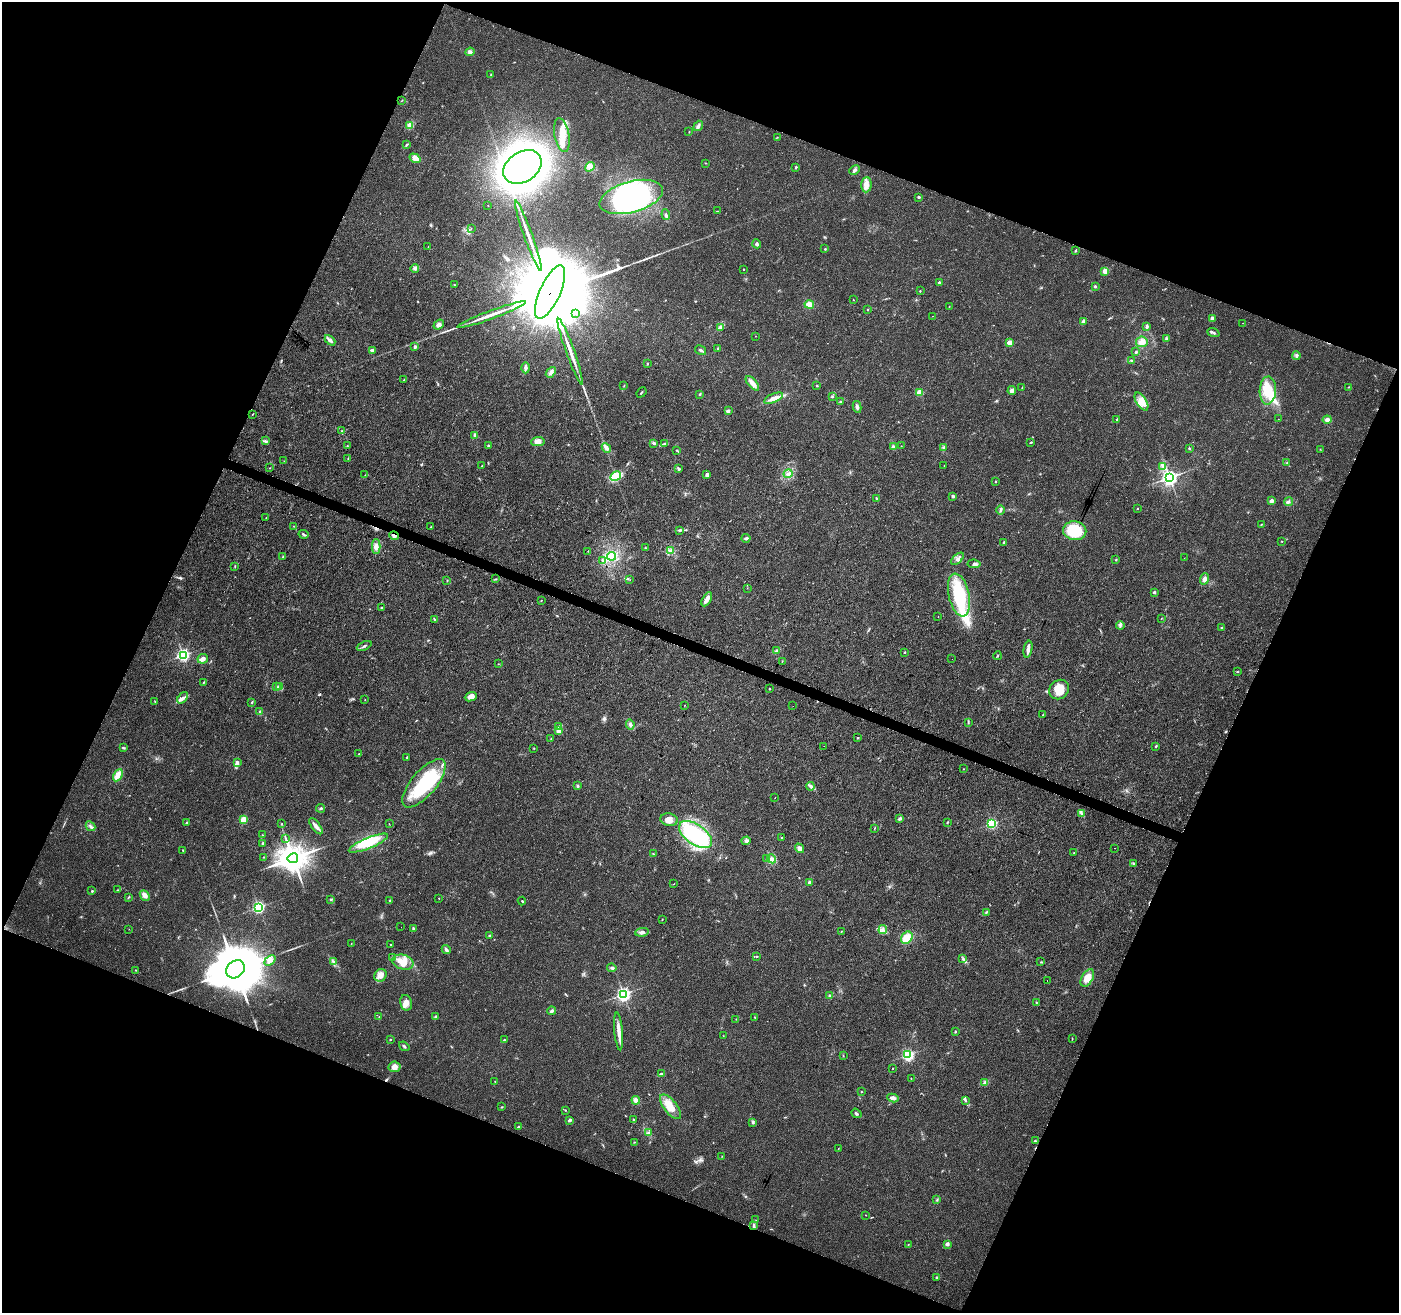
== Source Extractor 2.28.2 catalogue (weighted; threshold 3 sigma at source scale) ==
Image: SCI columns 4-5589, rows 214-5455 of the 5603 x 5731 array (HDU 1 of 3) = the unmasked area's bounding box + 8 px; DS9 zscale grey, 4 x 4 block average (1 PNG px = mean of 4 x 4 image px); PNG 1401 x 1315 px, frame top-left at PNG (2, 2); each listed source drawn as its Kron ellipse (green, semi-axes under 4 px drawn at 4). Shown black and unused: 43% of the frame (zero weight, under 3 of 4 exposures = <1% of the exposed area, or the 3 px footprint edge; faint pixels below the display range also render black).
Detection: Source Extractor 2.28.2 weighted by HDU 2 'WHT'. Background 0.0184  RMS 0.0034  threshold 0.0153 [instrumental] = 3 sigma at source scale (4.5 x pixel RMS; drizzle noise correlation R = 1.50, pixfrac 1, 0.0396/0.0396 arcsec/px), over >= 5 px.
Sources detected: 343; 6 inside a brighter object's white glare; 5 cosmic-ray / hot-pixel residue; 1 long thin detection or spike segment (spike, bleed or trail) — neither listed nor drawn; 3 coinciding with a brighter row at this scale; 9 inside a brighter listed object's ellipse — not listed separately; the other 319 listed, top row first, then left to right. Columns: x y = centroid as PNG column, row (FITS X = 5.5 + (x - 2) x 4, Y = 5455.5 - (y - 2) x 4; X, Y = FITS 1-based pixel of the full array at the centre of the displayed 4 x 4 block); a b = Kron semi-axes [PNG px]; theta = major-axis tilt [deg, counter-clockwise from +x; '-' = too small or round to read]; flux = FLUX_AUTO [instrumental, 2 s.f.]
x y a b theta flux
470 52 4 4 - 5
491 74 2 2 - 0.99
401 101 2 2 - 0.65
410 126 4 2 - 4.2
698 126 5 3 - 6
689 131 2 2 - 0.84
562 135 17 7 -79 29
777 137 2 2 - 0.7
407 144 3 2 - 2
415 158 6 3 -33 18
705 163 2 2 - 0.75
522 167 21 15 34 1500
590 167 5 4 - 7.1
796 167 2 2 - 5.1
854 170 6 3 27 4.8
866 185 8 5 87 14
631 197 32 15 15 350
919 197 2 2 - 7.8
488 205 2 2 - 0.63
718 211 2 2 - 0.99
666 214 5 2 - 3.1
471 228 2 2 - 0.51
528 236 37 2 -70 29
757 244 4 3 - 5.5
428 247 2 2 - 0.66
825 249 2 2 - 1.3
1075 250 3 2 - 2.5
415 268 4 3 - 5.4
743 269 2 2 - 1.9
1105 271 2 2 - 56
939 282 2 2 - 5.9
454 285 2 2 - 1.3
1095 286 3 2 - 2.4
920 291 2 2 - 1.3
550 292 29 10 66 73000
853 300 2 2 - 1.4
809 304 5 4 - 13
949 307 2 2 - 0.73
867 310 2 2 - 0.87
576 313 3 2 - 1.7
492 315 36 2 20 33
933 316 2 2 - 0.35
1212 318 3 3 - 4.2
1084 321 4 3 - 6.5
1243 323 2 2 - 0.33
439 325 6 4 38 6.5
1147 326 3 2 - 7.3
721 328 3 2 - 2
1213 333 6 2 -21 4.2
756 336 2 2 - 0.54
1167 338 4 2 - 2
330 340 6 3 -46 7.7
1009 342 2 2 - 40
1142 342 6 5 - 12
415 347 3 3 - 2.9
718 349 3 2 - 1.7
372 350 3 2 - 6.7
700 350 6 2 -31 3.6
570 351 35 2 -70 27
1136 352 3 2 - 2.3
1296 356 4 3 - 3.7
1131 360 2 2 - 0.85
648 364 2 2 - 0.94
525 368 5 3 - 4.9
551 372 6 4 51 6.3
404 380 2 2 - 0.75
752 383 9 4 -48 10
624 385 2 2 - 1.3
817 386 2 2 - 1.5
1348 387 2 2 - 0.8
1022 388 2 2 - 0.97
1268 390 14 8 88 52
1012 391 4 4 - 6.7
642 392 6 2 49 1.8
919 392 2 2 - 71
699 394 3 2 - 1.6
832 396 2 2 - 1.5
773 398 10 3 24 12
840 402 2 2 - 1.8
1141 402 10 5 -57 16
857 407 6 3 -81 5.4
728 411 4 3 - 4.2
252 414 2 2 - 1.4
1117 419 3 2 - 1.1
1278 419 2 2 - 0.59
1327 420 4 4 - 8.3
342 431 2 2 - 0.82
475 435 3 3 - 4.8
265 441 2 2 - 1
538 441 7 4 7 15
1031 442 2 2 - 1.7
654 443 4 3 - 3.1
664 444 4 2 - 2.9
488 445 2 2 - 2.7
347 446 2 2 - 1.5
901 446 2 2 - 0.56
893 447 3 3 - 3.7
944 447 3 3 - 2.9
606 448 5 3 - 6.7
1189 448 3 2 - 1.6
1320 449 2 2 - 0.62
676 450 2 2 - 0.83
348 458 3 2 - 0.69
284 461 2 2 - 0.57
1287 463 3 2 - 1.6
482 466 2 2 - 0.95
944 466 2 2 - 0.4
1163 466 3 2 - 1.6
270 468 2 2 - 0.85
679 469 3 2 - 1.3
788 474 4 3 - 5
365 475 2 2 - 0.86
707 475 3 3 - 6.2
616 476 6 3 29 69
1169 477 3 2 - 850
995 481 2 2 - 3.9
953 496 2 2 - 12
876 498 2 2 - 1.4
1271 501 3 3 - 7.1
1288 502 4 3 - 3.6
1137 509 2 2 - 1.3
1001 510 4 2 - 3.4
266 517 2 2 - 3.3
1261 524 3 2 - 1.2
293 526 2 2 - 0.45
431 527 2 2 - 0.66
680 530 3 3 - 3.2
1075 531 12 9 -9 88
304 534 5 2 - 2.7
394 536 5 3 - 4.4
746 538 4 3 - 3.1
1282 541 2 2 - 0.94
1004 542 3 2 - 2
376 546 7 4 90 10
645 548 2 2 - 0.92
670 550 3 2 - 2.7
588 551 2 2 - 1.3
283 556 3 2 - 1.4
612 556 4 2 - 4.1
1184 558 2 2 - 0.76
957 559 8 3 42 6.6
1116 560 2 2 - 1.4
603 561 2 2 - 1.3
974 564 6 3 -6 6.2
235 566 2 2 - 1.2
496 579 2 2 - 1
1204 579 6 4 70 6.8
447 580 3 2 - 1.2
630 580 2 2 - 0.51
747 588 2 2 - 0.58
1154 592 2 2 - 9.5
959 595 22 10 -78 130
707 599 8 3 61 14
541 600 2 2 - 0.87
381 608 2 2 - 1.4
938 617 2 2 - 0.46
434 619 2 2 - 1.3
1161 619 2 2 - 0.61
1120 625 4 3 - 3.7
1221 627 2 2 - 1.3
364 646 8 2 25 3.9
1028 649 8 3 80 7.2
777 651 2 2 - 1.1
904 652 2 2 - 2.9
183 655 2 2 - 400
997 656 4 2 - 1.3
203 659 5 4 - 8.4
952 659 2 2 - 0.35
782 661 2 2 - 0.86
498 664 2 2 - 0.59
1237 672 2 2 - 0.8
204 682 2 2 - 0.74
276 687 2 2 - 0.86
279 687 4 2 - 3
770 689 2 2 - 1.2
1059 690 10 9 - 31
471 697 6 4 24 13
183 698 6 3 51 6.7
365 700 2 2 - 0.78
155 701 2 2 - 0.71
252 702 3 2 - 1.7
684 705 2 2 - 0.46
793 706 2 2 - 0.39
260 712 4 3 - 2.7
1043 714 2 2 - 1
968 722 3 2 - 1.8
630 724 5 3 - 4.2
559 727 4 3 - 3.5
559 731 2 2 - 46
858 738 2 2 - 1.5
551 739 3 2 - 1.3
824 746 2 2 - 0.37
1156 746 3 2 - 1.8
123 748 3 2 - 1.7
534 748 2 2 - 0.68
359 754 3 2 - 1.5
407 757 2 2 - 1.8
237 762 4 3 - 4.5
963 769 2 2 - 0.56
118 775 6 4 62 18
424 783 30 12 50 140
577 786 2 2 - 0.97
811 786 4 2 - 3.4
775 798 2 2 - 0.52
321 808 4 2 - 2.6
1082 813 4 2 - 2.3
900 818 4 3 - 3.9
243 820 2 2 - 82
669 820 9 6 -10 14
947 822 3 2 - 1.8
186 823 3 2 - 3
282 824 2 2 - 1.5
389 824 2 2 - 0.5
991 824 2 2 - 270
90 826 5 2 - 4
316 826 9 3 -53 8.7
874 828 3 2 - 1
262 835 2 2 - 0.72
695 835 19 10 -36 190
286 838 2 2 - 1
781 838 2 2 - 3.5
746 841 4 3 - 5.2
263 843 3 2 - 3.1
368 843 21 5 22 47
800 848 5 3 - 8.5
1115 848 2 2 - 0.64
183 850 2 2 - 1.6
1074 852 2 2 - 0.58
653 854 2 2 - 1.1
264 857 2 2 - 0.96
293 858 5 4 - 3400
767 858 2 2 - 0.82
772 859 5 3 - 4.7
1133 863 3 2 - 2.2
809 882 3 2 - 3.1
674 884 2 2 - 0.64
117 890 2 2 - 0.99
92 891 2 2 - 4.2
145 895 6 4 -49 8.1
128 897 4 2 - 1.8
439 898 2 2 - 1.5
331 900 3 2 - 1.7
389 901 2 2 - 1.5
522 901 4 2 - 1.6
259 907 2 2 - 390
986 912 2 2 - 1.5
662 919 2 2 - 1.1
401 927 2 2 - 0.4
413 928 3 3 - 2.3
129 929 2 2 - 0.42
883 930 4 2 - 2.8
841 931 2 2 - 0.6
642 932 7 3 8 5.8
489 936 3 2 - 1.3
907 938 7 5 53 32
351 944 2 2 - 0.93
390 944 2 2 - 1.2
446 949 5 2 - 6.2
756 956 3 2 - 1.8
393 957 2 2 - 0.88
963 959 3 2 - 2.1
270 960 6 2 40 4.6
334 962 3 2 - 1.6
403 962 11 7 -14 30
1041 962 2 2 - 0.92
612 968 4 2 - 3.1
235 969 10 8 44 18000
136 970 2 2 - 1
380 975 7 5 52 15
1087 978 9 5 59 24
1047 980 2 2 - 1.7
623 994 3 2 - 630
830 996 3 3 - 3.6
1036 1002 2 2 - 0.9
406 1003 8 6 -77 15
552 1011 4 3 - 4.5
379 1016 2 2 - 0.6
436 1016 3 2 - 2.1
754 1017 2 2 - 0.85
736 1019 2 2 - 0.61
619 1031 19 3 -85 17
955 1032 2 2 - 5.3
723 1036 2 2 - 0.55
390 1039 2 2 - 2.4
1072 1039 2 2 - 0.96
504 1040 2 2 - 1.6
404 1046 5 2 - 2.9
908 1055 2 2 - 360
843 1056 2 2 - 0.78
394 1067 6 5 - 14
893 1068 2 2 - 1.1
662 1074 3 2 - 1.7
911 1078 2 2 - 0.9
495 1082 2 2 - 1.2
985 1082 4 3 - 3.5
861 1092 2 2 - 0.85
893 1098 5 3 - 8.9
636 1100 4 4 - 8.2
965 1101 3 3 - 2.7
502 1107 2 2 - 1.2
670 1107 15 6 -51 30
565 1110 2 2 - 1.3
856 1113 5 2 - 2.3
570 1120 4 3 - 4
634 1120 3 2 - 2.1
752 1122 4 3 - 2.9
519 1127 4 2 - 2.1
648 1132 2 2 - 1.1
1035 1141 2 2 - 1.2
634 1142 2 2 - 0.88
838 1149 2 2 - 1
722 1156 2 2 - 0.76
937 1200 3 2 - 1.8
866 1215 2 2 - 0.63
756 1220 2 2 - 0.41
754 1226 4 2 - 2.9
908 1244 2 2 - 0.85
947 1244 2 2 - 19
937 1278 2 2 - 8.4
Overlapping masked pixels (flux is a lower limit): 2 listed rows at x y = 550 292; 394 536
Diffuse or blended objects may show on this block-average render without a row.